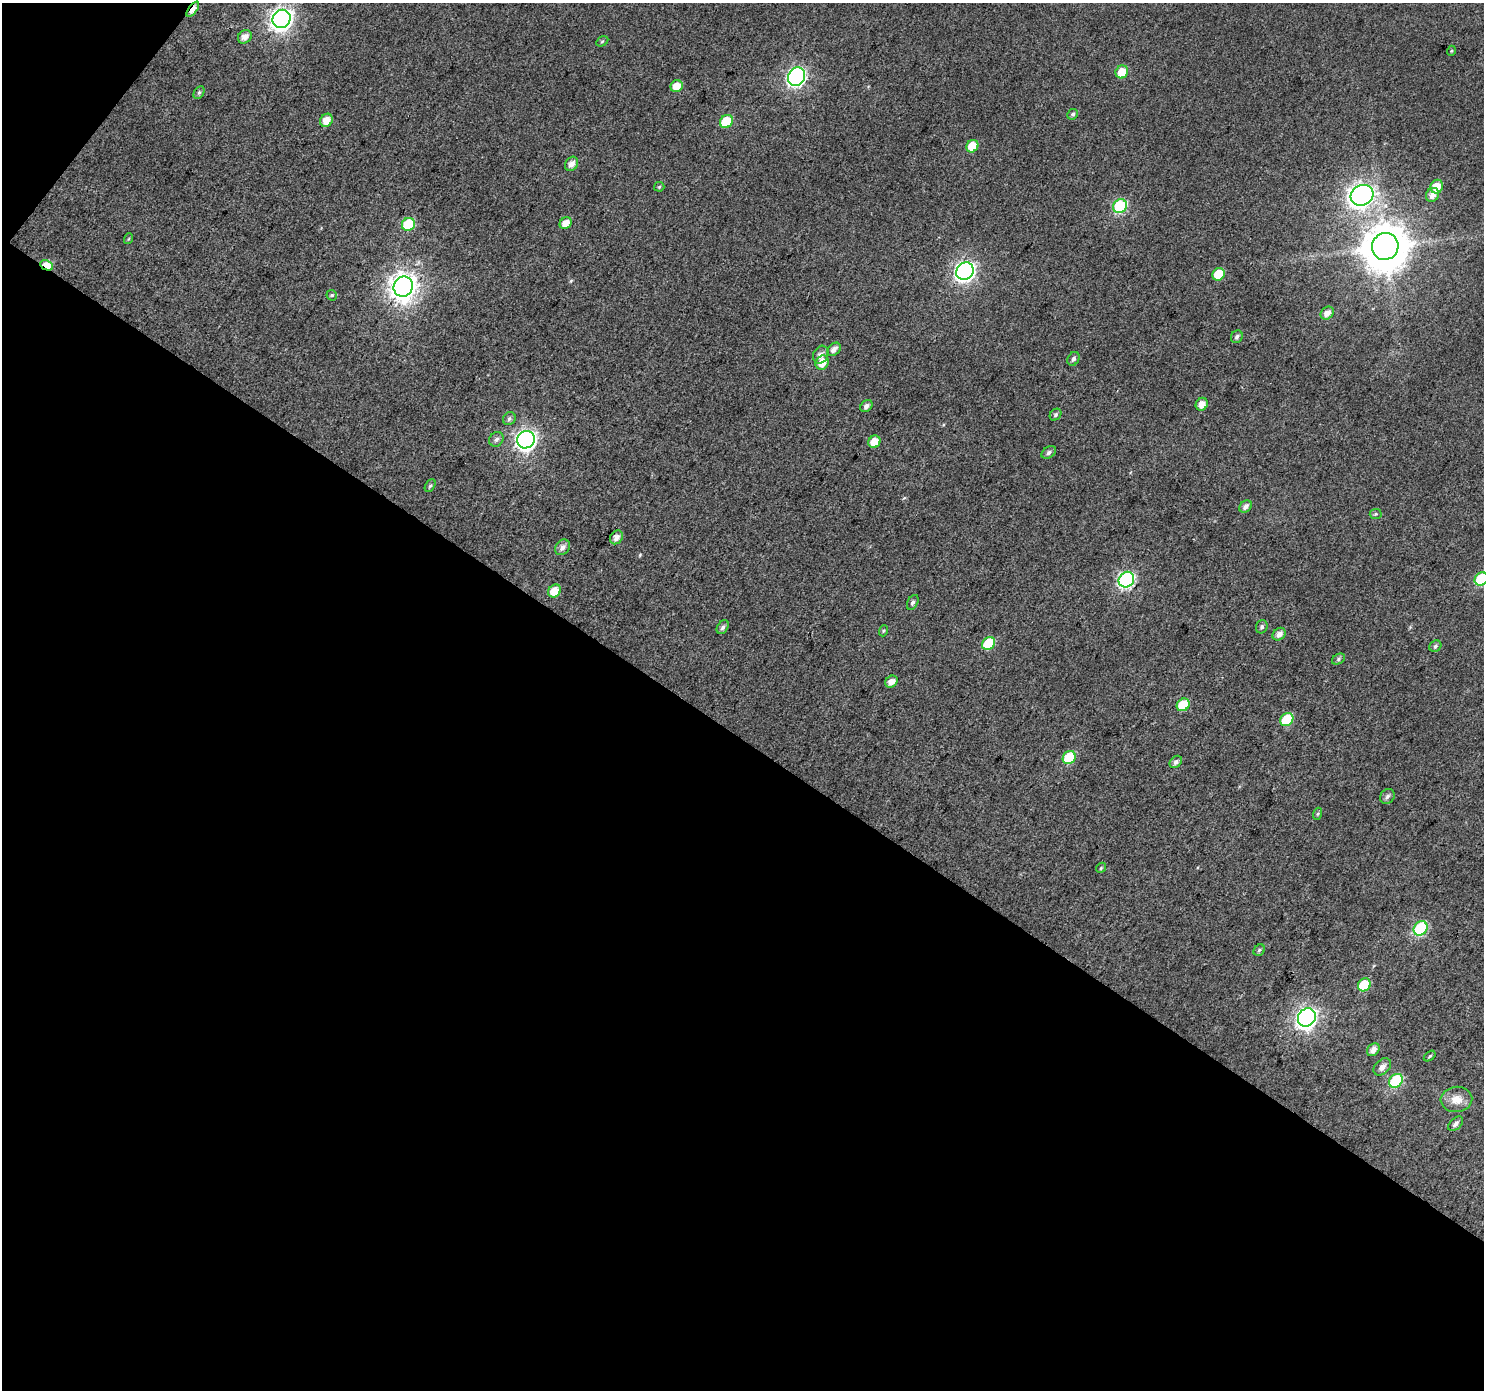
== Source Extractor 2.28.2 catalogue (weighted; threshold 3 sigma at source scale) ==
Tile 3 of 2 x 2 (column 1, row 2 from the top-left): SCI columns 3-1484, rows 116-1503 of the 2966 x 2987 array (HDU 1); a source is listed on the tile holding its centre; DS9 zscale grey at full resolution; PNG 1486 x 1392 px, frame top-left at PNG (2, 3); each listed source drawn as its Kron ellipse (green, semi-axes under 4 px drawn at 4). Shown black and unused: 48% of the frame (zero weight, under 3 of 4 exposures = <1% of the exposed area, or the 3 px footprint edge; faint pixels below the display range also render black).
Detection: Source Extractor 2.28.2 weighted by HDU 2 'WHT'; one run over the whole footprint, this tile lists its part. Background 0.0187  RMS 0.011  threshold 0.0508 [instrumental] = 3 sigma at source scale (4.5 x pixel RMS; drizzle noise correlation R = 1.50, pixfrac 1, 0.0396/0.0396 arcsec/px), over >= 5 px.
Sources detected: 77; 1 inside a brighter object's white glare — neither listed nor drawn; the other 76 listed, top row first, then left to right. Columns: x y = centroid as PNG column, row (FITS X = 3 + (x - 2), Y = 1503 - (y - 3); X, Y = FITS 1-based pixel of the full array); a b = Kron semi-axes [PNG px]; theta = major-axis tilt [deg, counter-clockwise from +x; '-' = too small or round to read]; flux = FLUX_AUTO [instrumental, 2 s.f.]
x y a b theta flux
193 9 9 4 53 10
282 19 9 8 - 640
245 37 7 6 - 7.9
602 41 6 4 30 1.6
1451 51 5 3 - 1.1
1122 72 7 6 - 20
796 77 10 8 64 300
677 86 6 6 - 15
199 92 7 5 62 2
1073 114 5 5 - 2.3
326 120 7 6 - 13
726 121 7 6 - 32
972 146 6 5 - 21
571 164 7 6 - 7.1
659 187 5 5 - 1.5
1437 187 7 6 - 18
1362 195 12 10 27 620
1432 195 7 6 - 7.2
1120 206 7 6 - 99
566 223 6 5 - 11
408 224 7 6 - 46
128 239 5 3 - 1.2
1385 246 13 13 - 3800
47 265 7 5 -26 25
965 271 9 8 - 400
1218 274 6 6 - 29
403 287 10 9 - 1100
332 295 5 5 - 1.6
1327 313 7 5 41 7.7
1237 337 7 5 58 3.3
834 349 8 5 43 6.1
821 355 9 7 64 6.5
1073 359 7 5 60 3.1
822 363 7 6 - 13
1202 404 6 6 - 10
866 406 7 5 45 4.5
1056 415 6 5 - 2.5
509 419 7 6 - 2.7
496 439 8 6 46 3.8
526 440 9 8 - 470
874 442 6 6 - 15
1049 452 8 5 35 3.4
430 486 7 4 61 2
1246 507 7 5 46 5.2
1376 514 6 5 - 1.7
616 537 7 6 - 7.1
562 547 8 6 49 5.7
1481 579 7 6 - 58
1126 580 8 7 - 210
555 591 7 6 - 19
913 602 8 5 61 3
723 627 7 5 57 3.2
1262 627 7 5 63 2.6
883 631 5 3 - 1.3
1279 634 7 5 41 6.7
989 643 7 6 - 45
1435 646 6 5 - 2.3
1338 659 7 5 29 2.1
891 682 7 5 36 8.7
1183 705 7 6 - 32
1287 720 7 6 - 46
1069 758 7 6 - 42
1176 762 7 5 45 3.8
1387 796 8 6 47 3.3
1317 814 6 4 70 1.5
1101 868 6 4 48 1.5
1421 928 8 6 51 87
1259 950 6 5 - 2
1364 985 7 6 - 39
1307 1017 10 8 49 480
1373 1050 7 5 45 7.8
1430 1056 7 4 37 1.7
1382 1067 10 7 44 6.6
1396 1081 7 6 - 72
1456 1099 16 12 5 15
1456 1124 9 5 44 4
Overlapping masked pixels (flux is a lower limit): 2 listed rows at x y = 193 9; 47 265
Isophote crosses this tile's border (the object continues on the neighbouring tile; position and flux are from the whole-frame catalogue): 1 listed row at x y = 1481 579